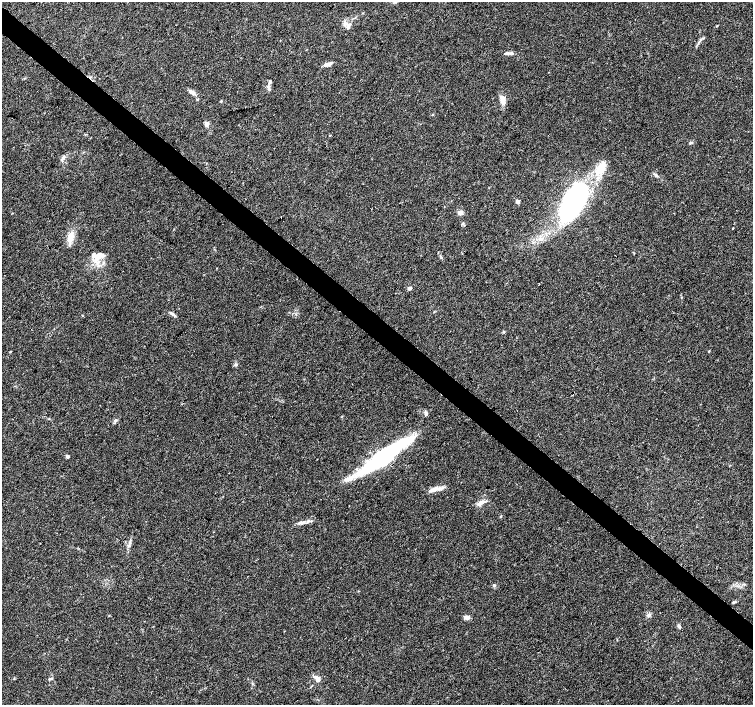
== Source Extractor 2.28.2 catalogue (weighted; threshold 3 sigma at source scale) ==
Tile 11 of 4 x 4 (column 3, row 3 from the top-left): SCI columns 3012-4513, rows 1642-3047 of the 6016 x 6028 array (HDU 1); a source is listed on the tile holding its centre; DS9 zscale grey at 2 x 2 block average (1 PNG px = mean of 2 x 2 image px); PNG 755 x 707 px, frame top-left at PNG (2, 2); no overlay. Shown black and unused: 4% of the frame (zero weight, under 3 of 4 exposures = <1% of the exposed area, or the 3 px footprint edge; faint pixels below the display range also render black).
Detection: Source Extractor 2.28.2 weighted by HDU 2 'WHT'; one run over the whole footprint, this tile lists its part. Background 0.0466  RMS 0.0039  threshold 0.0176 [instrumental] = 3 sigma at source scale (4.5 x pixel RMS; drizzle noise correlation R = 1.50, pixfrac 1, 0.0396/0.0396 arcsec/px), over >= 5 px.
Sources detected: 47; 2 inside a brighter object's white glare — not listed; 3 inside a brighter listed object's ellipse — not listed separately; the other 42 listed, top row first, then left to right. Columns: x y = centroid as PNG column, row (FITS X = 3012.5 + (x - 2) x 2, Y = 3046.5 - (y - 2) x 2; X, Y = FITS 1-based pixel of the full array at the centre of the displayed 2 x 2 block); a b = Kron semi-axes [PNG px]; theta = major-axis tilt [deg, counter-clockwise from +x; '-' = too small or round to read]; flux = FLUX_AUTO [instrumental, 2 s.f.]
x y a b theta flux
345 22 4 3 - 1.4
348 27 8 4 64 2.7
506 53 7 3 14 1.6
511 53 5 4 - 1.8
328 64 11 4 13 3.9
270 81 4 3 - 1.7
190 91 6 5 - 2.4
197 99 3 2 - 0.71
503 100 12 6 -75 6.8
221 101 3 2 - 0.59
207 124 5 4 - 3.6
330 135 3 2 - 0.59
691 143 5 3 - 1.1
63 157 7 3 60 2
601 169 20 10 53 17
656 175 4 4 - 1.5
518 201 5 4 - 2
574 201 35 20 64 140
460 212 6 5 - 3
281 217 2 2 - 1.6
733 228 3 2 - 0.46
71 237 15 7 76 8.3
99 256 17 9 32 11
409 288 4 3 - 2.6
172 314 9 3 -40 2.1
504 332 3 2 - 0.68
235 364 4 3 - 1.3
426 413 5 4 - 1.9
115 420 5 4 - 1.6
67 456 4 3 - 1.9
382 458 46 11 36 140
435 489 13 5 12 6.1
481 502 12 4 33 4.1
501 516 3 2 - 0.63
301 523 10 3 7 3.3
129 542 4 2 - 0.97
494 585 4 3 - 1
734 602 5 3 - 1.1
649 615 6 4 56 2.3
466 617 8 4 -13 3.3
679 627 5 3 - 1.4
319 678 7 4 55 2.5
Diffuse or blended objects may show on this block-average render without a row.